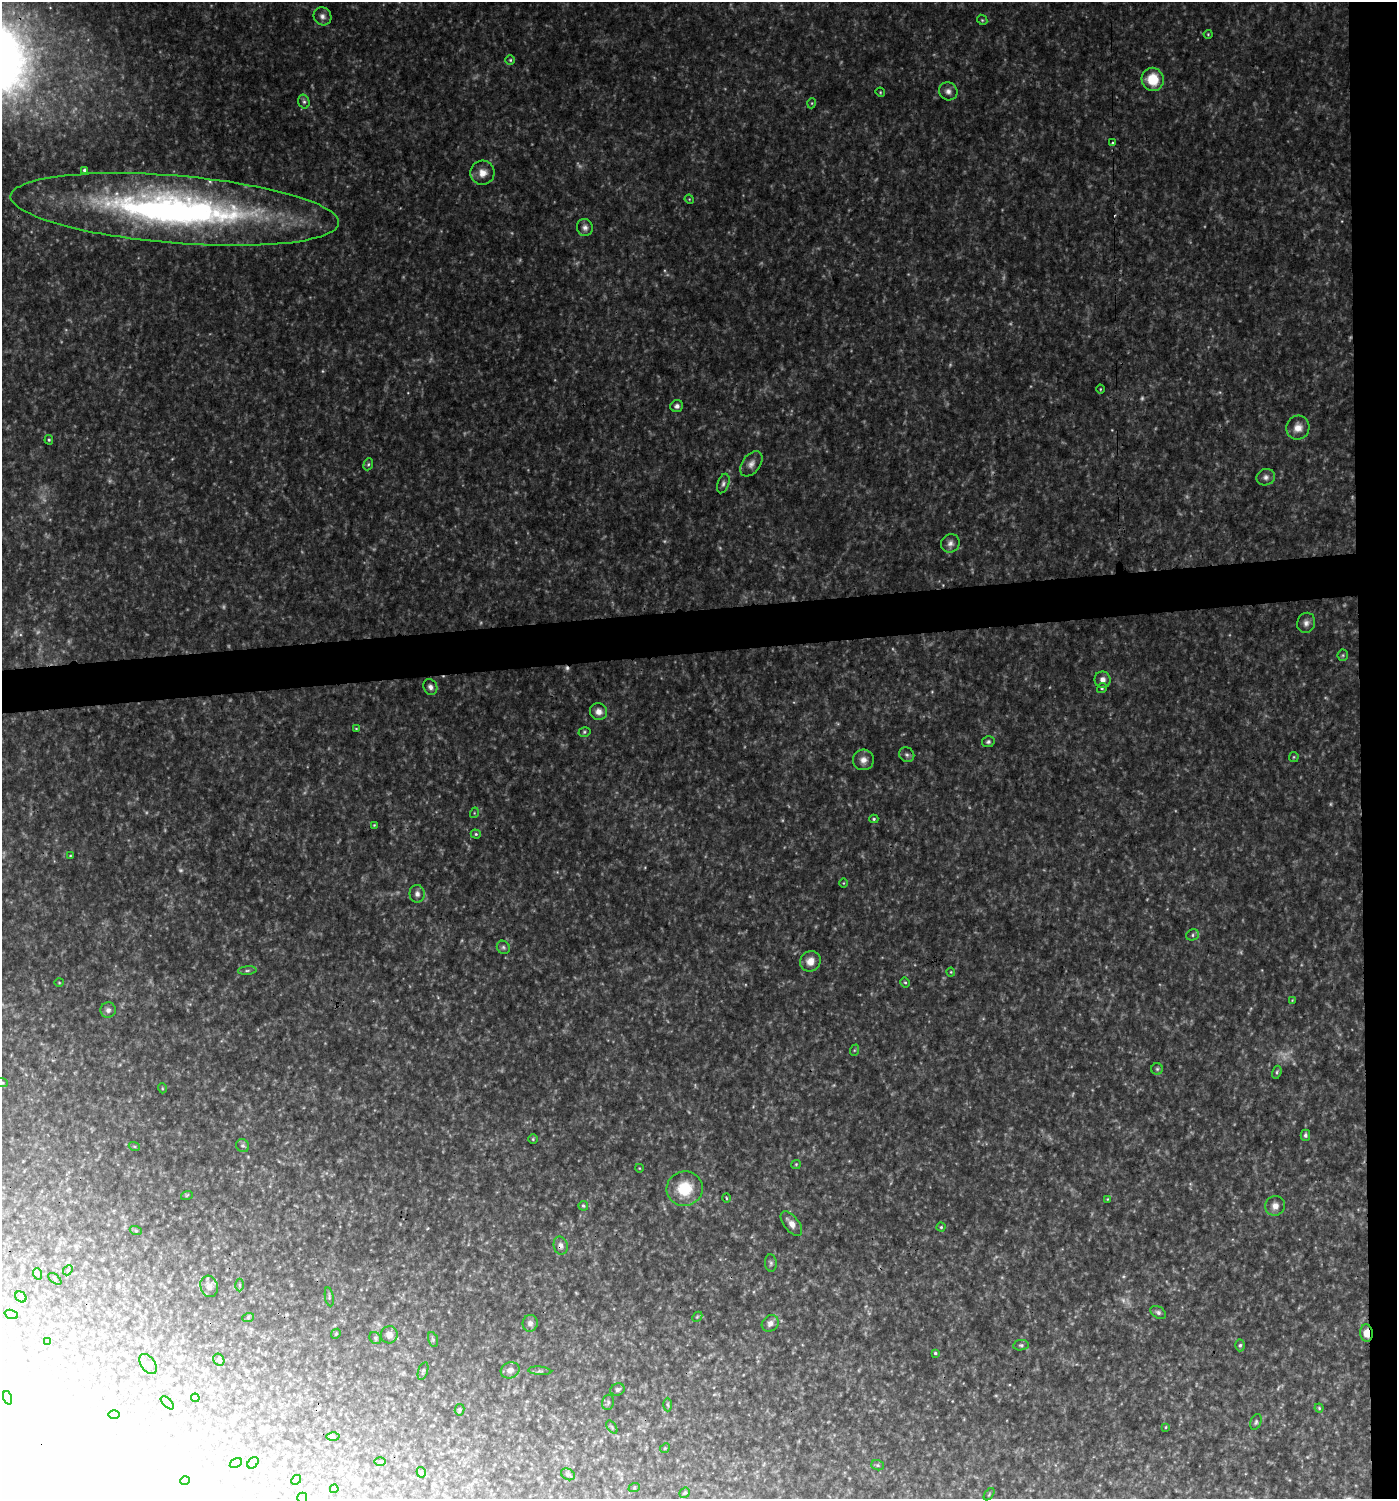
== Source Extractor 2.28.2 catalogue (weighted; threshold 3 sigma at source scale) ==
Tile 6 of 3 x 3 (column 3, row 2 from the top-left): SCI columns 2797-4191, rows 1499-2995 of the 4237 x 4493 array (HDU 1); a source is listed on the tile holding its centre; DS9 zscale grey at full resolution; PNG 1399 x 1501 px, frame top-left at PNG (2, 2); each listed source drawn as its Kron ellipse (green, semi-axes under 4 px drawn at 4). Shown black and unused: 5% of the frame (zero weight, under 3 of 4 exposures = <1% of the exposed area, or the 3 px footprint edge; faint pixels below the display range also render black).
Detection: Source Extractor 2.28.2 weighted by HDU 2 'WHT'; one run over the whole footprint, this tile lists its part. Background 0.0791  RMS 0.0073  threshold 0.0327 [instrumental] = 3 sigma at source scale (4.5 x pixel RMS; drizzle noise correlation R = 1.50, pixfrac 1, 0.0396/0.0396 arcsec/px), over >= 5 px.
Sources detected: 173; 29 too faint to see at this stretch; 14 inside a brighter object's white glare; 1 cosmic-ray / hot-pixel residue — neither listed nor drawn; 1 inside a brighter listed object's ellipse — not listed separately; the other 128 listed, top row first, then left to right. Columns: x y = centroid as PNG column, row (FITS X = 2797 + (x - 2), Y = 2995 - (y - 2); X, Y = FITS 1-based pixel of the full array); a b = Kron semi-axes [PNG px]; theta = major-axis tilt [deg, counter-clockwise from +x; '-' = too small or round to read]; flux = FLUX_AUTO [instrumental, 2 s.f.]
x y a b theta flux
322 16 9 8 - 3.4
982 20 5 4 - 0.95
1208 34 4 4 - 0.75
510 60 5 5 - 1.1
1153 79 11 11 - 20
948 91 9 8 - 3.5
880 92 5 4 - 0.75
304 102 7 5 -74 1.7
812 103 5 3 - 0.72
1112 143 3 3 - 1.5
84 170 4 3 - 1.8
482 173 12 12 - 7.3
689 199 5 3 - 0.65
175 209 165 34 -5 380
585 228 9 8 - 3.1
1100 389 4 3 - 0.62
677 406 6 5 - 2.5
1298 428 12 11 - 7.2
49 440 5 4 - 1
368 464 6 4 68 1.2
751 464 14 9 54 4.7
1266 477 9 8 - 3.2
723 484 10 5 71 2.3
950 543 9 9 - 3.6
1306 623 10 9 - 3.7
1343 655 6 5 - 1.2
1102 680 8 8 - 4.6
430 687 8 6 -63 3.1
1102 688 5 4 - 1.4
599 712 9 8 - 5.2
356 729 4 3 - 0.67
584 732 6 5 - 1.3
988 742 6 5 - 1.7
907 755 8 7 - 2.3
1294 757 5 5 - 0.9
863 760 10 10 - 5.1
474 813 5 3 - 0.68
874 819 4 4 - 0.99
374 825 4 3 - 0.65
476 834 5 4 - 1.1
70 856 3 3 - 0.67
843 883 4 3 - 0.62
417 894 9 7 -86 3.6
1193 935 6 5 - 1.6
503 947 7 6 - 1.6
810 961 11 10 - 7.3
247 971 9 4 5 1.5
951 972 4 4 - 0.73
905 982 5 3 - 0.91
59 983 5 3 - 0.68
1292 1000 4 4 - 0.6
108 1010 7 7 - 2.8
855 1050 6 4 70 0.93
1157 1069 6 6 - 1.3
1277 1072 7 4 73 1.3
2 1083 6 4 -21 0.98
162 1088 5 3 - 0.68
1305 1135 5 4 - 1.9
533 1139 4 4 - 0.89
134 1146 5 3 - 0.86
243 1146 7 6 - 2
796 1164 5 4 - 0.83
639 1168 4 3 - 0.52
685 1189 18 17 - 24
187 1195 6 3 19 0.81
726 1198 5 3 - 0.73
1107 1199 4 2 - 0.52
583 1206 5 4 - 1.3
1275 1206 10 9 - 5
791 1224 14 7 -52 5.9
941 1227 4 4 - 0.92
136 1231 6 4 -19 1
561 1246 9 7 -76 3
771 1263 8 6 -83 1.8
68 1270 6 4 47 0.89
38 1274 6 4 -71 0.94
55 1279 7 4 -37 1.1
240 1285 6 4 -89 1.1
209 1286 11 8 -75 4.2
21 1297 6 5 - 1.4
329 1297 10 3 -80 1.1
1158 1312 8 5 -33 2
11 1314 7 4 -19 1.5
697 1317 6 4 44 1
248 1318 6 4 19 1
530 1323 8 7 - 3.1
770 1323 9 7 44 3.7
1366 1333 8 6 -83 8.3
336 1334 5 4 - 0.89
389 1335 8 8 - 4.2
375 1338 6 5 - 1.3
433 1339 7 4 -73 1.3
48 1342 3 2 - 0.7
1021 1345 8 5 7 1.6
1240 1345 6 4 87 1.5
935 1353 3 3 - 1
219 1360 6 5 - 1.7
148 1364 11 7 -54 2.7
510 1370 9 8 - 3.7
423 1371 9 4 72 1.5
540 1371 11 3 -5 1.4
617 1390 7 6 - 2.1
8 1398 7 4 -72 1.3
195 1398 4 4 - 1.9
608 1402 8 5 75 1.5
167 1403 8 3 -45 1
668 1405 7 4 -89 0.95
1319 1408 4 4 - 0.95
460 1410 6 4 78 1.1
114 1414 6 4 0 0.98
1256 1422 8 5 68 1.6
612 1427 7 4 -54 0.97
1166 1427 4 2 - 0.62
333 1437 6 4 -1 1
665 1448 5 4 - 0.71
380 1461 6 4 1 0.9
236 1463 6 4 31 0.95
253 1463 6 4 46 1.5
878 1465 6 5 - 1.2
421 1472 5 4 - 1.4
568 1474 7 5 -28 1.5
296 1480 5 4 - 0.86
185 1481 5 3 - 0.61
634 1488 6 3 20 0.76
334 1489 4 3 - 0.67
685 1493 6 4 40 1.1
989 1494 7 3 54 0.89
302 1498 5 5 - 0.98
Overlapping masked pixels (flux is a lower limit): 3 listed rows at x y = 175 209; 561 1246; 1366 1333
Isophote crosses this tile's border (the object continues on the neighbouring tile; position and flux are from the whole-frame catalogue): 3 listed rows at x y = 175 209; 2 1083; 302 1498